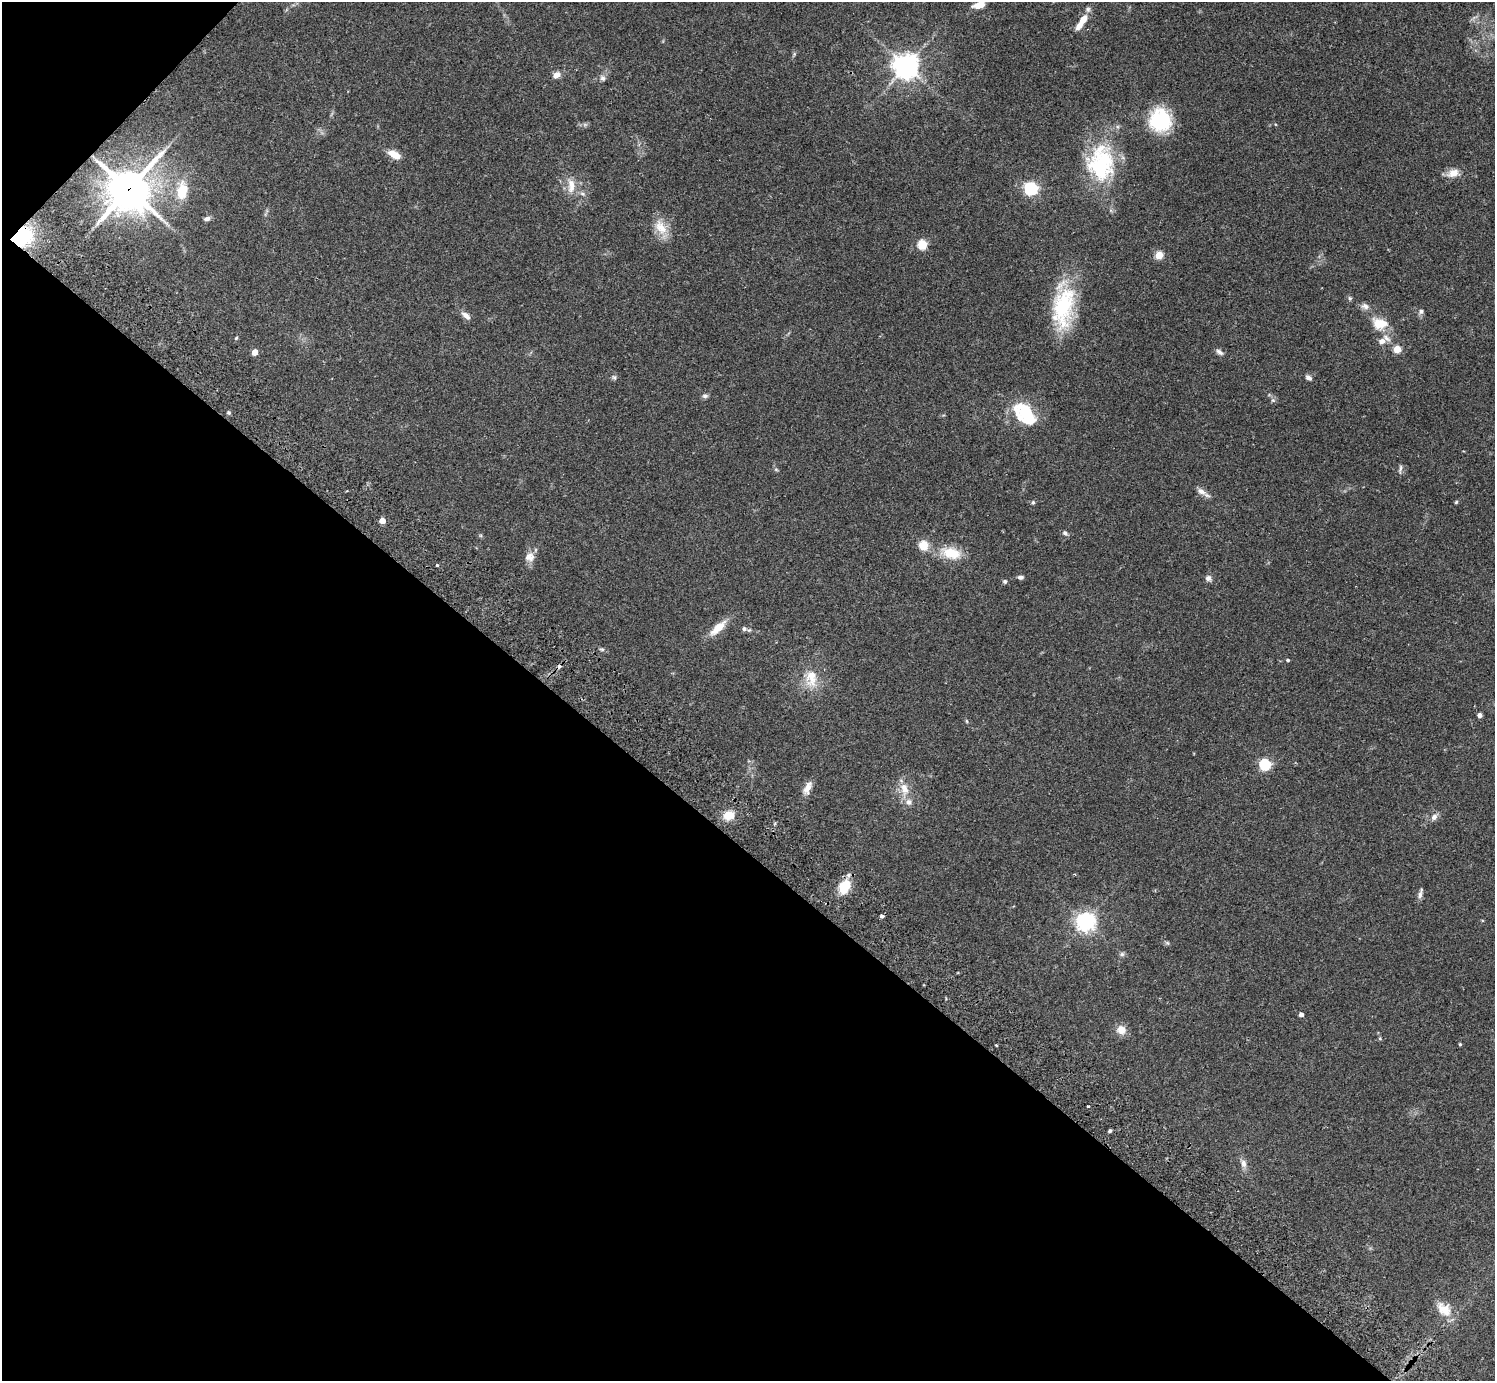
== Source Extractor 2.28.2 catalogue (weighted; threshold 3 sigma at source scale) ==
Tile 9 of 4 x 4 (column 1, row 3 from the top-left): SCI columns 46-1538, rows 1727-3105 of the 6060 x 6070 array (HDU 1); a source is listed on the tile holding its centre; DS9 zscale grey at full resolution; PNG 1497 x 1383 px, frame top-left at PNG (2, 2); no overlay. Shown black and unused: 40% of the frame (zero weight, under 2 of 3 exposures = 3% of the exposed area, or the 3 px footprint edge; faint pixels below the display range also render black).
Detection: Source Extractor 2.28.2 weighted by HDU 2 'WHT'; one run over the whole footprint, this tile lists its part. Background 0.108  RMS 0.0064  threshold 0.0288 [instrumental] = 3 sigma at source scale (4.5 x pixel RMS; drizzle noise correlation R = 1.50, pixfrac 1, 0.05/0.05 arcsec/px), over >= 5 px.
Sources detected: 79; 1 inside a brighter object's white glare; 2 cosmic-ray / hot-pixel residue — not listed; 2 inside a brighter listed object's ellipse — not listed separately; the other 74 listed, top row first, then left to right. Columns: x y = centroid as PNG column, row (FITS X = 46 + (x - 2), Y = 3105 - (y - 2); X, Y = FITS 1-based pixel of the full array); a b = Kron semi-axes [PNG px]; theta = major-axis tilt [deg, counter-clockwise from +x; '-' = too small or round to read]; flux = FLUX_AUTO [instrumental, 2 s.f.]
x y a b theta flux
979 5 11 6 14 9.3
1082 21 20 7 57 9.4
906 66 8 8 - 570
556 75 7 6 - 4.5
603 78 9 7 -58 2
1160 120 27 25 -87 33
394 155 12 6 -30 9.8
1101 163 50 35 88 57
1453 173 16 10 20 6.2
571 185 21 10 -86 7.6
128 189 15 14 - 1600
1031 189 6 6 - 130
182 191 22 13 82 15
207 219 8 5 14 2.2
661 227 24 14 -57 10
20 237 21 14 24 50
922 245 5 5 - 37
1159 255 5 5 - 19
1350 298 5 5 - 0.99
1365 306 11 8 -14 2.8
1063 307 52 25 80 50
1421 311 7 6 - 1.7
466 316 13 6 -41 3.3
1380 323 20 14 -12 12
236 338 5 4 - 0.74
1382 341 9 7 23 4.4
1397 349 5 5 - 17
255 352 5 4 - 7.5
1219 352 10 6 -37 2.1
614 377 7 6 - 1.3
1309 378 9 6 -34 2.1
705 396 8 6 4 1.6
1273 400 7 5 -43 1.3
1029 419 28 20 -7 19
776 469 6 4 -2 0.8
1400 469 13 4 80 1.6
1201 491 13 7 -31 3.6
1033 502 5 5 - 1.1
1456 502 5 4 - 0.74
382 521 4 4 - 8.8
1065 533 7 5 -38 1.5
923 545 5 5 - 35
951 553 23 13 -13 17
530 557 13 12 - 5
437 565 3 3 - 0.93
1020 577 8 5 0 1.6
1208 578 8 8 - 2.1
1005 581 5 5 - 1.1
718 628 26 9 41 9.3
744 629 7 6 - 1.6
602 649 7 5 -7 1
1288 660 4 4 - 0.98
811 678 27 16 89 14
1479 715 4 4 - 2.6
967 721 5 3 - 0.64
1265 765 5 5 - 69
807 788 18 8 66 5.1
904 789 19 11 -76 8.2
729 815 14 11 11 8.3
1434 817 10 7 50 3.1
844 887 13 9 64 19
1420 893 15 4 77 2.2
1086 922 6 6 - 320
1167 943 6 5 - 0.98
1122 954 6 6 - 1.4
1301 1015 4 4 - 3.3
1121 1030 11 10 - 6.3
1380 1038 5 5 - 0.75
1460 1044 4 4 - 0.69
996 1045 3 2 - 0.94
1088 1106 3 3 - 1.7
1110 1131 4 3 - 1
1243 1164 12 7 -77 3.3
1444 1309 24 15 -43 11
Overlapping masked pixels (flux is a lower limit): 3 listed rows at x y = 128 189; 20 237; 844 887
Isophote crosses this tile's border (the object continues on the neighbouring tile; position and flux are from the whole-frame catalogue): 1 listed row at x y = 979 5